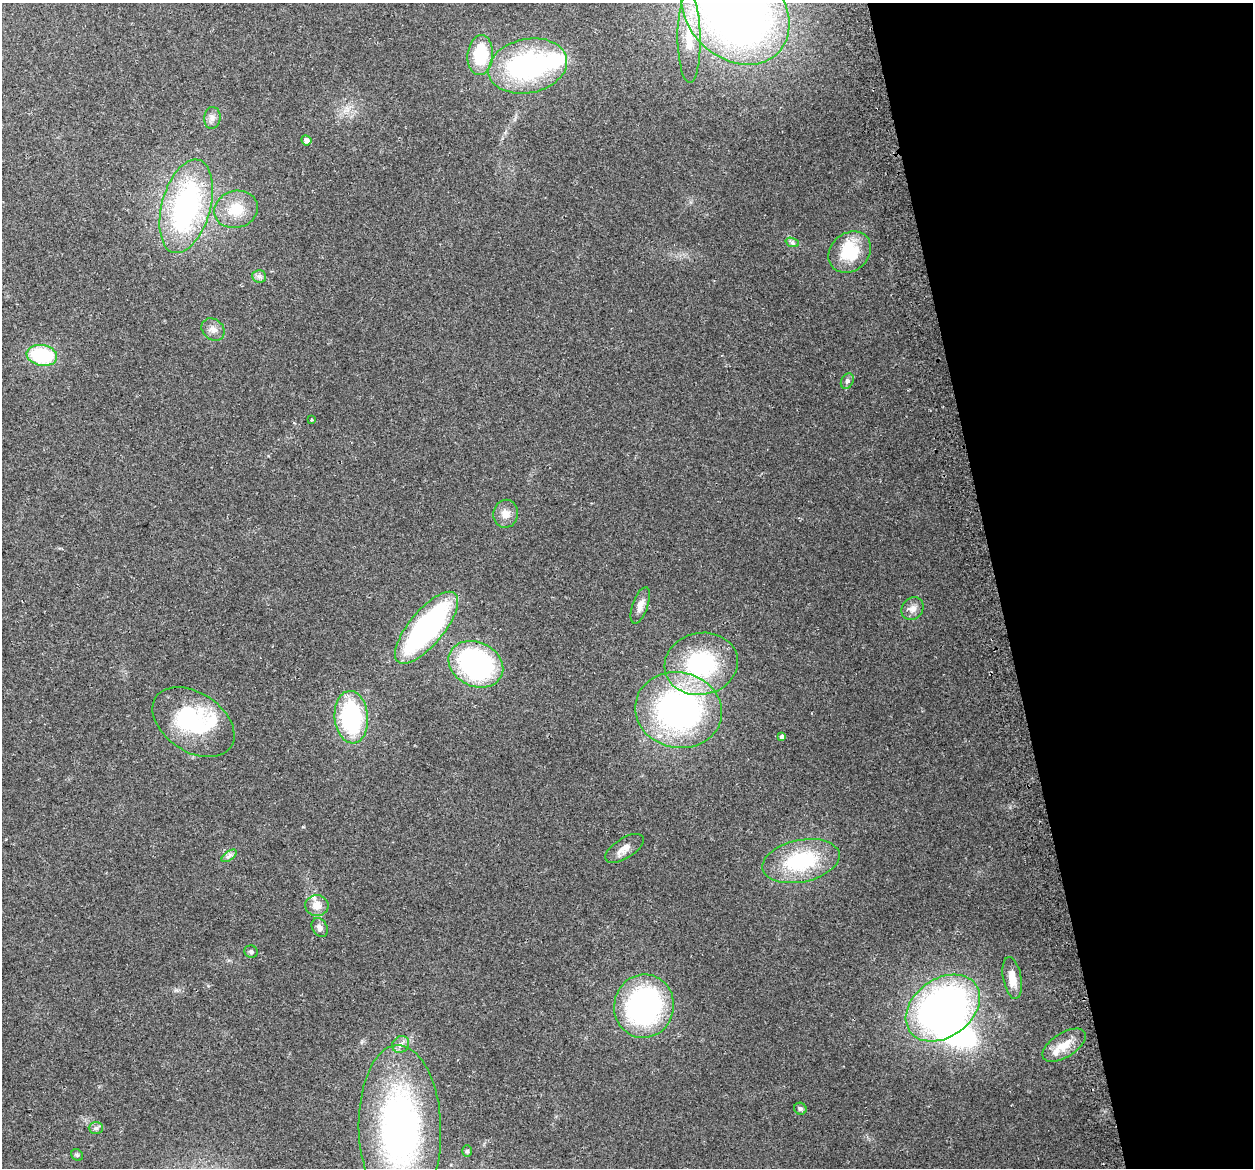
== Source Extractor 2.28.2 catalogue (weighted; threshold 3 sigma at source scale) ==
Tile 12 of 4 x 4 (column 4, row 3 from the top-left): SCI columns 3784-5034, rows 1258-2423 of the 5066 x 4797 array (HDU 1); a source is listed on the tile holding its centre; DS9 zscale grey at full resolution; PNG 1255 x 1170 px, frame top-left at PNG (2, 3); each listed source drawn as its Kron ellipse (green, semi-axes under 4 px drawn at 4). Shown black and unused: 20% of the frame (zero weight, under 2 of 3 exposures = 2% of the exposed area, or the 3 px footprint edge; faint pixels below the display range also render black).
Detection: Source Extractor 2.28.2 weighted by HDU 2 'WHT'; one run over the whole footprint, this tile lists its part. Background 0.118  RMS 0.011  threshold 0.0497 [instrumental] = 3 sigma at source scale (4.5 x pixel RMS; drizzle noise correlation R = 1.50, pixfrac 1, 0.0396/0.0396 arcsec/px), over >= 5 px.
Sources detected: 47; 2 inside a brighter object's white glare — neither listed nor drawn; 4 inside a brighter listed object's ellipse — not listed separately; the other 41 listed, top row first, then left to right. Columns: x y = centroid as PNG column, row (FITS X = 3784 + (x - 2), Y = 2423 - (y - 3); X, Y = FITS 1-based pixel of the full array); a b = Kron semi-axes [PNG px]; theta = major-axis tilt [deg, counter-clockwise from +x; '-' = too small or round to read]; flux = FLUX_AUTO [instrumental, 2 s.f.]
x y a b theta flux
735 11 60 47 -44 940
689 38 44 11 -89 36
480 55 20 12 85 51
528 66 40 27 12 180
212 118 11 8 83 5.2
306 140 5 5 - 4.5
186 206 48 24 75 210
236 209 22 18 15 26
792 242 7 4 -19 2.5
850 252 23 19 41 43
259 276 7 6 - 3.3
213 329 12 10 -41 6.8
42 355 15 10 -10 76
847 381 8 6 63 3.1
311 420 3 3 - 2.7
506 514 14 12 79 9.1
640 605 19 7 71 8.1
913 608 12 10 50 6.8
427 628 44 17 50 210
476 664 28 22 -25 240
701 664 37 31 11 120
679 710 44 38 -13 300
351 717 26 16 -85 120
193 722 45 29 -34 99
782 737 4 3 - 17
624 848 22 10 33 9.1
229 856 9 4 37 3.2
801 861 39 21 12 77
317 905 11 10 - 10
320 927 10 7 -62 4.6
251 952 7 6 - 2.3
1012 978 21 9 -80 15
644 1006 32 29 78 210
943 1008 40 29 36 450
401 1044 9 8 - 4.9
1064 1045 24 12 32 19
800 1109 6 6 - 2.7
96 1128 7 6 - 2.8
400 1129 83 41 -88 370
467 1151 6 5 - 1.8
77 1155 6 5 - 1.7
Isophote crosses this tile's border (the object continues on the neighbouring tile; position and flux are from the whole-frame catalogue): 3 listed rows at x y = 735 11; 689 38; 400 1129
Unlisted compact peaks at least as high as the median listed source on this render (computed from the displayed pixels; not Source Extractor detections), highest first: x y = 303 827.